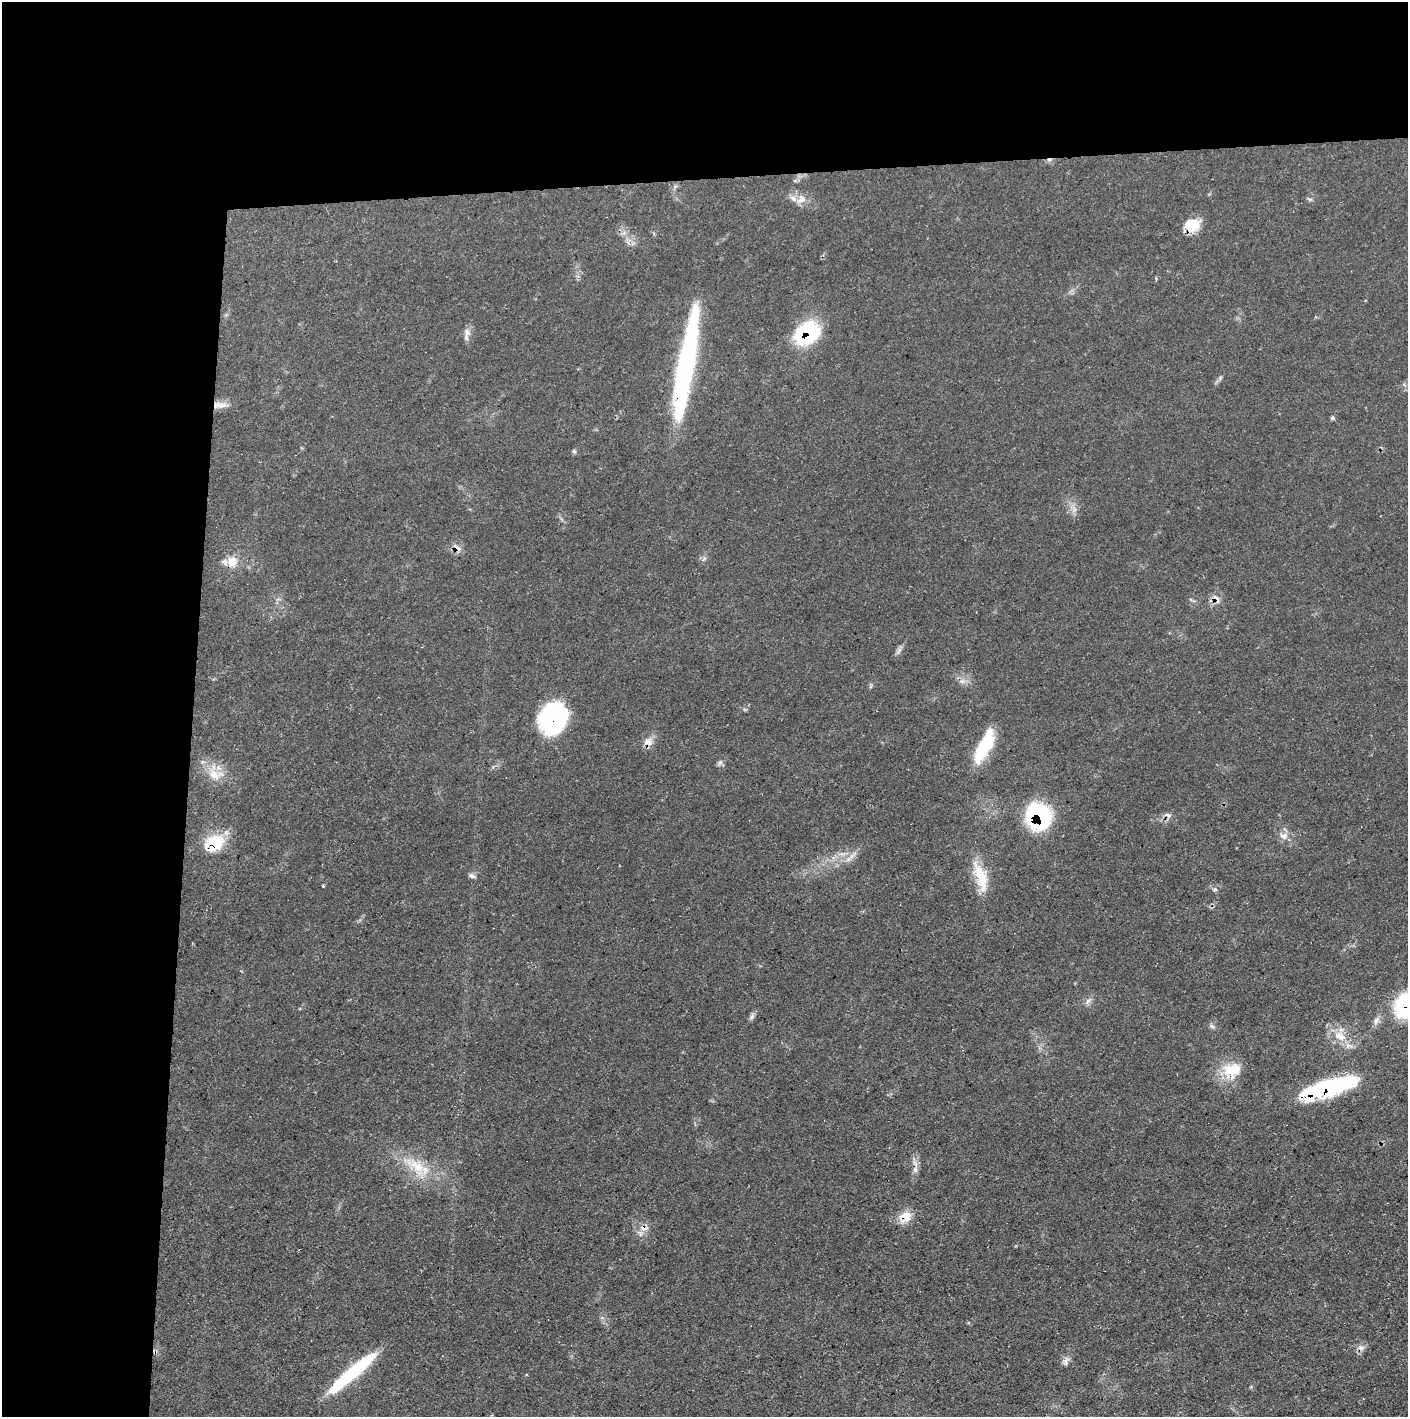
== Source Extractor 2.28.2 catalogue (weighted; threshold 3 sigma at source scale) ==
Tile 1 of 3 x 3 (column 1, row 1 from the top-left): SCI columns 1-1406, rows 2831-4245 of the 4218 x 4245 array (HDU 1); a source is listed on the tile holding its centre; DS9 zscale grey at full resolution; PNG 1410 x 1419 px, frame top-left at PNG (2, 2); no overlay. Shown black and unused: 24% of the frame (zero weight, under 3 of 5 exposures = <1% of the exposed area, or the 3 px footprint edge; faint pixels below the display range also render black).
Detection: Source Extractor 2.28.2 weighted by HDU 2 'WHT'; one run over the whole footprint, this tile lists its part. Background 0.0688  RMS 0.0041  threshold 0.0186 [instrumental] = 3 sigma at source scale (4.5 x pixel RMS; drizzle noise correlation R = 1.50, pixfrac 1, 0.05/0.05 arcsec/px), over >= 5 px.
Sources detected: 50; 1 too faint to see at this stretch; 1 inside a brighter object's white glare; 2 cosmic-ray / hot-pixel residue — not listed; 1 inside a brighter listed object's ellipse — not listed separately; the other 45 listed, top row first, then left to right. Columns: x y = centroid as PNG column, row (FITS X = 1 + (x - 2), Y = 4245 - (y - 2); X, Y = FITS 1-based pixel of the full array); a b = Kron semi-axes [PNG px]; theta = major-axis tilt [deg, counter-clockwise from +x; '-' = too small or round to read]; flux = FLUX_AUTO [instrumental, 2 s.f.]
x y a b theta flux
795 181 7 4 18 0.72
793 198 12 7 -34 2.7
1309 199 7 4 -36 0.73
1192 225 18 14 21 9.4
624 233 6 6 - 1.2
467 332 13 9 -88 2.6
807 333 26 19 33 38
687 360 113 15 80 92
1220 378 6 5 - 0.82
220 405 22 8 0 3.8
1332 418 6 5 - 0.67
574 452 6 5 - 0.75
457 548 14 8 -39 2.6
704 558 7 4 -90 0.86
232 561 16 14 43 6.1
1216 599 15 7 -55 2.5
899 651 12 5 60 1.5
962 681 9 7 0 2
553 718 30 24 64 58
648 742 13 11 -13 3.5
985 746 40 13 64 21
720 763 8 6 74 1.1
214 773 26 20 -40 9.5
1039 816 21 19 -68 61
1284 836 13 11 -21 3.3
214 844 25 18 32 17
842 854 14 6 3 2.7
472 876 10 5 -21 1.3
980 877 41 14 -74 13
1215 890 6 4 19 0.66
1088 1001 12 6 46 1.6
1406 1006 27 25 72 34
752 1017 8 6 68 1.2
1376 1020 12 7 58 2.1
1212 1026 7 5 -45 1
1340 1036 18 12 -33 7.8
1232 1070 25 19 16 13
1328 1088 59 15 17 58
417 1166 42 20 -40 18
915 1169 10 6 74 2
905 1217 17 14 36 6.5
644 1228 14 8 2 3.2
1361 1348 10 8 -30 2.1
1066 1361 13 8 56 2
352 1373 62 10 41 36
Overlapping masked pixels (flux is a lower limit): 15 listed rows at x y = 1192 225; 807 333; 687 360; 220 405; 457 548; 1216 599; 553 718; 648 742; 1039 816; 214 844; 1406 1006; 1328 1088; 905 1217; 644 1228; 1361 1348
Isophote crosses this tile's border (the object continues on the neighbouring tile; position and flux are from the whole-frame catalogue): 1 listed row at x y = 1406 1006